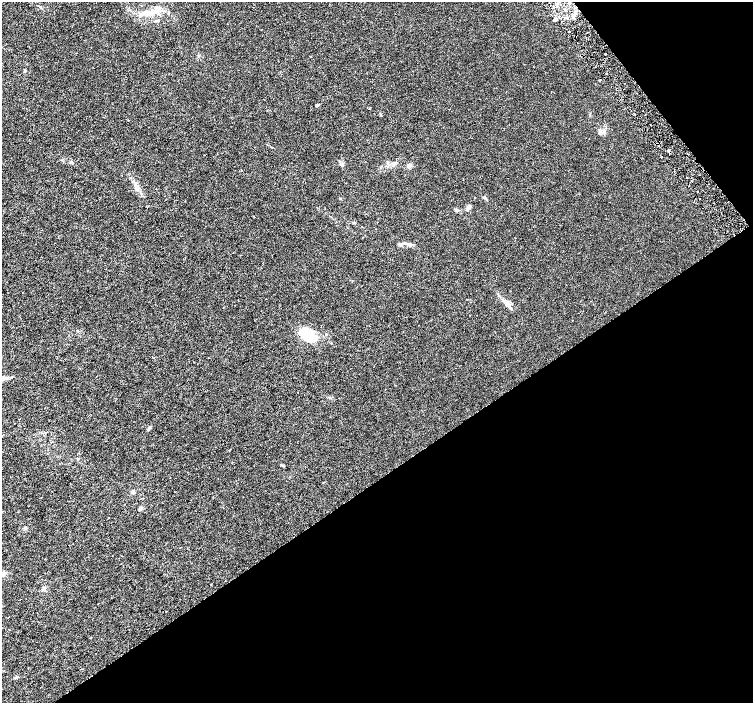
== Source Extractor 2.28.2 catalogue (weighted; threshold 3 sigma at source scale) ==
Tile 12 of 4 x 4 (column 4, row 3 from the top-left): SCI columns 4515-6016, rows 1602-3002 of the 6018 x 5941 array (HDU 1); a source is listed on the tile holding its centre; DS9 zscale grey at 2 x 2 block average (1 PNG px = mean of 2 x 2 image px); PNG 755 x 705 px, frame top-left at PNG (2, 2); no overlay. Shown black and unused: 36% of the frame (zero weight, under 3 of 6 exposures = <1% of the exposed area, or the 3 px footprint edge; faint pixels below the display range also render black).
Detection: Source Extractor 2.28.2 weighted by HDU 2 'WHT'; one run over the whole footprint, this tile lists its part. Background 0.00109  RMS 0.0016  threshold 0.00665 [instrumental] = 3 sigma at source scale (4.09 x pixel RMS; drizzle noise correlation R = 1.36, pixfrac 0.8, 0.0396/0.0396 arcsec/px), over >= 5 px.
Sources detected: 45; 1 cosmic-ray / hot-pixel residue — not listed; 3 inside a brighter listed object's ellipse — not listed separately; the other 41 listed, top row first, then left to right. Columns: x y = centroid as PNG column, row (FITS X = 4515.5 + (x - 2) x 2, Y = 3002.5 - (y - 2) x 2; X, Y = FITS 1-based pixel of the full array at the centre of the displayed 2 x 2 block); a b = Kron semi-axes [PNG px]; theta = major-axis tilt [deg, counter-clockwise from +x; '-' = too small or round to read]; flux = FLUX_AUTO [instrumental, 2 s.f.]
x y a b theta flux
159 9 7 4 -50 1.1
152 13 6 4 40 1.2
140 15 4 3 - 0.44
573 16 4 3 - 0.66
556 19 3 2 - 0.89
156 21 4 3 - 0.47
554 21 2 2 - 0.4
569 31 2 2 - 0.33
605 54 2 2 - 0.26
607 74 2 2 - 0.32
600 80 2 2 - 0.25
317 105 2 2 - 0.65
643 111 2 2 - 0.12
634 114 2 2 - 0.26
600 133 4 3 - 0.59
658 145 2 2 - 0.24
669 151 3 2 - 0.55
661 157 2 2 - 0.21
71 162 3 3 - 0.3
341 164 4 4 - 0.83
409 166 5 4 - 1.2
687 178 2 2 - 0.23
136 187 8 5 -59 1.6
697 191 2 2 - 0.55
475 198 2 2 - 0.16
469 207 4 4 - 0.82
377 222 2 2 - 0.1
401 244 8 4 22 0.88
508 305 14 4 -48 1.8
572 320 2 2 - 0.12
326 334 2 2 - 0.4
307 335 17 8 -31 17
2 379 19 4 15 2.3
149 428 4 3 - 0.46
282 465 5 2 - 0.31
140 509 4 4 - 0.59
25 528 4 2 - 0.3
4 574 5 4 - 0.74
44 589 6 4 32 0.66
166 611 2 2 - 0.14
16 677 4 3 - 0.38
Overlapping masked pixels (flux is a lower limit): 2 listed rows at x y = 658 145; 669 151
Isophote crosses this tile's border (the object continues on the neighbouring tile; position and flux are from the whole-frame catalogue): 1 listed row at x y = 2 379
Diffuse or blended objects may show on this block-average render without a row.